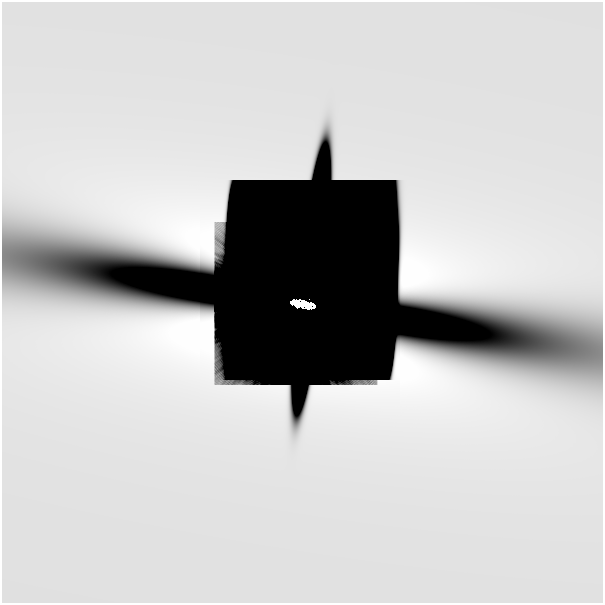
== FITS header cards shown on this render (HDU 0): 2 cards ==
NAXIS1  =                  601
NAXIS2  =                  601

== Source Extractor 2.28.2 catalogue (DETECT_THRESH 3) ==
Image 601 x 601 px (HDU 0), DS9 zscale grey, 1 PNG px = 1 image px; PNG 605 x 605 px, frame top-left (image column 1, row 601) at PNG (2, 2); no overlay
Background 6.48e-10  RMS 2.6e-10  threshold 7.83e-10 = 3 sigma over >= 5 px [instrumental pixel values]
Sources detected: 8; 6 with non-positive FLUX_AUTO (blend fragments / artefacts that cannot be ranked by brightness) are not listed; the other 2 listed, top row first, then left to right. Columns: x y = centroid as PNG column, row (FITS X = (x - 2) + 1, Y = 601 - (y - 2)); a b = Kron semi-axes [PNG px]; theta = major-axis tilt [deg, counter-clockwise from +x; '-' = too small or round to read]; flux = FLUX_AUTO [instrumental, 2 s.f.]
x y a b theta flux
354 100 40 31 -8 2.3e-06
301 304 22 7 -11 2.2e+00
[6 non-positive-flux detections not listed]